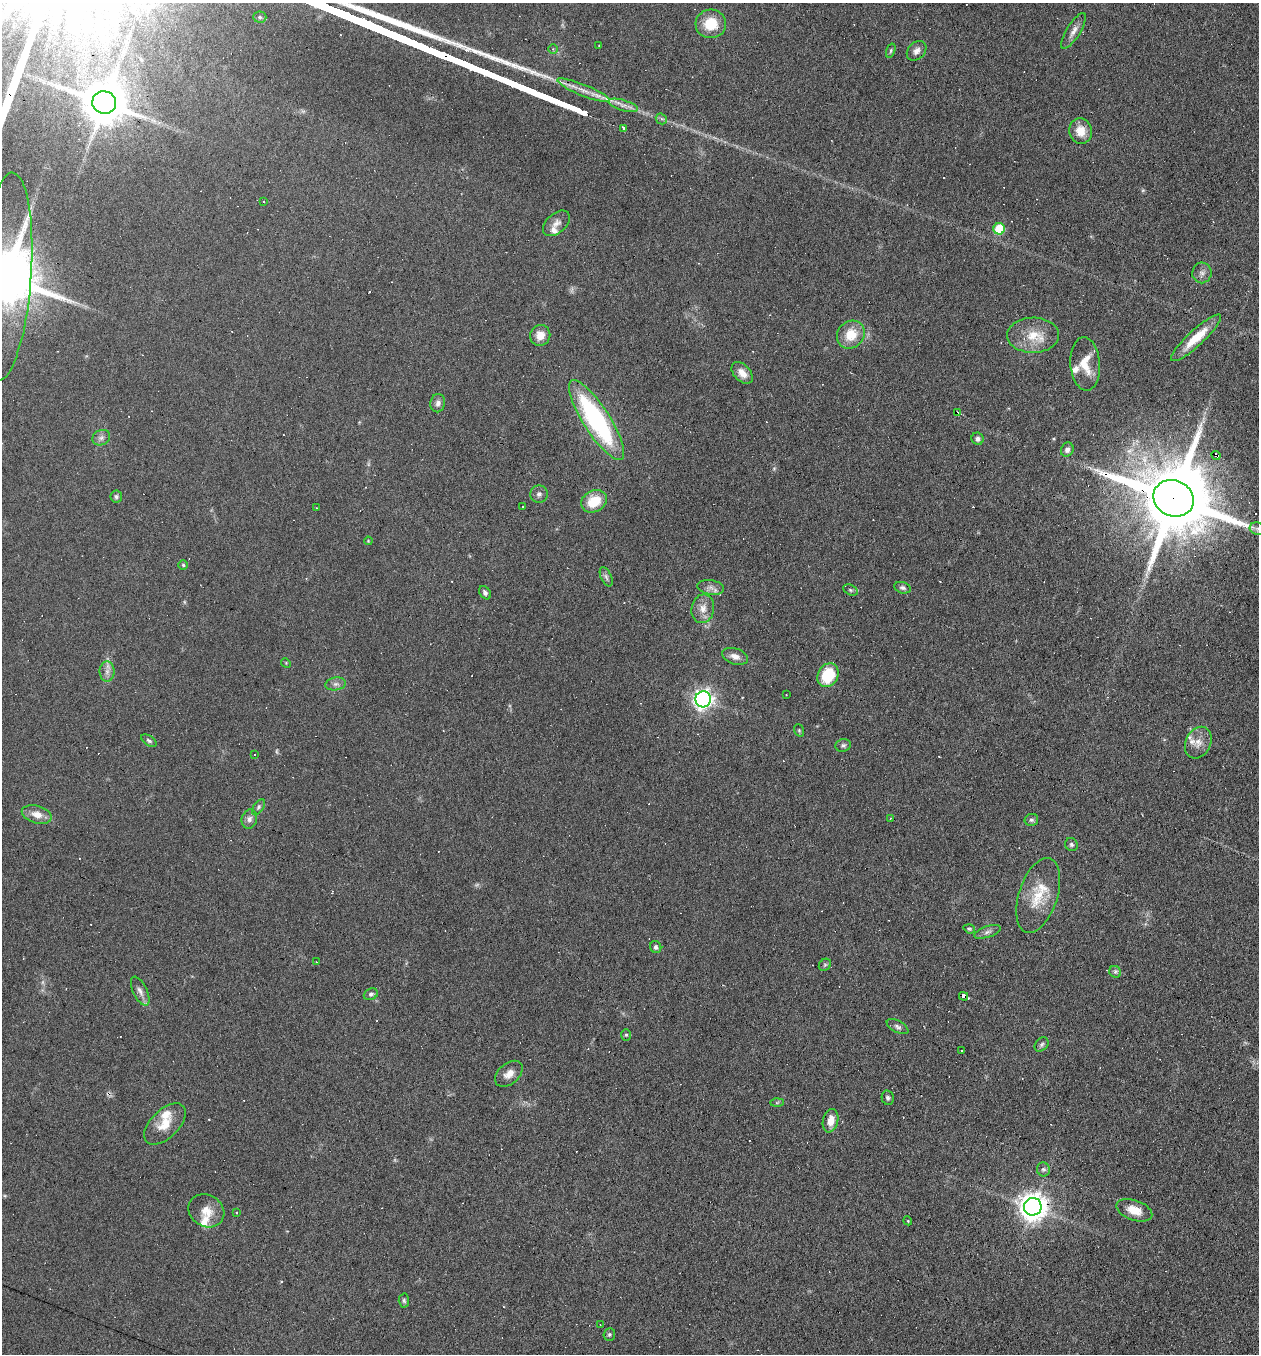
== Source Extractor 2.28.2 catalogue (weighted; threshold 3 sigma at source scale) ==
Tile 6 of 4 x 4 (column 2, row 2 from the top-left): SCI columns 1389-2645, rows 2703-4054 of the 5421 x 5405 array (HDU 1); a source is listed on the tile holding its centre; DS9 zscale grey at full resolution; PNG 1261 x 1356 px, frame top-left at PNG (2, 3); each listed source drawn as its Kron ellipse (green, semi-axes under 4 px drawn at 4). Shown black and unused: <1% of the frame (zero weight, under 5 of 9 exposures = <1% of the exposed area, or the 3 px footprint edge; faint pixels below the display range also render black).
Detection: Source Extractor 2.28.2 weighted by HDU 2 'WHT'; one run over the whole footprint, this tile lists its part. Background 0.0906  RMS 0.0047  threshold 0.0194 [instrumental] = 3 sigma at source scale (4.09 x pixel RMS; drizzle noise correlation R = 1.36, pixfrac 0.8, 0.05/0.05 arcsec/px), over >= 5 px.
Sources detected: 145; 3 too faint to see at this stretch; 42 cosmic-ray / hot-pixel residue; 1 long thin detection or spike segment (spike, bleed or trail) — neither listed nor drawn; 7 inside a brighter listed object's ellipse — not listed separately; the other 92 listed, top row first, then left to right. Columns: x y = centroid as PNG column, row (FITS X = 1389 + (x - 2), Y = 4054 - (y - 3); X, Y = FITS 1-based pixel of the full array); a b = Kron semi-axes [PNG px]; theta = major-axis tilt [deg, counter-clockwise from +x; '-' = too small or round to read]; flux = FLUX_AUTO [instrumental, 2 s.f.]
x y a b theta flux
260 17 6 5 - 0.84
711 24 15 14 - 12
1074 31 20 7 58 3
599 46 3 2 - 0.26
553 49 5 4 - 0.64
891 51 7 4 72 0.74
917 51 11 8 44 2.3
584 90 28 5 -22 4.7
104 102 12 11 - 1800
623 105 15 5 -16 2.6
661 119 6 5 - 0.9
623 129 3 3 - 8.5
1081 131 13 11 -76 6.2
264 202 3 2 - 0.62
556 223 16 9 42 3.1
999 229 6 5 - 23
1202 273 10 9 - 2.2
5 277 104 26 86 3900
540 335 10 10 - 4.5
851 335 15 13 47 9.6
1033 335 26 17 0 11
1196 338 33 8 43 11
1085 364 27 15 -86 9.5
742 373 13 8 -47 4.1
438 403 9 7 80 1.9
957 413 4 3 - 2.4
596 420 47 13 -57 69
101 438 9 7 26 1.7
978 439 6 6 - 1.4
1067 450 7 6 - 1.7
1216 455 5 3 - 4.3
539 494 8 8 - 1.6
116 496 6 6 - 0.98
1174 498 20 18 -25 6500
594 501 13 10 28 11
522 507 3 3 - 2.3
316 508 3 2 - 0.41
1257 529 8 6 -20 1.5
368 541 4 3 - 0.39
183 565 4 4 - 0.64
606 577 10 5 -66 1.3
711 587 13 7 -8 2.4
902 588 8 5 -17 1.1
850 590 8 5 -27 0.89
485 593 7 5 -53 1.2
703 609 14 11 78 4.5
735 656 13 8 -18 3.3
286 663 5 4 - 0.46
107 672 10 7 89 2.3
828 675 12 10 60 18
336 684 10 6 7 1.7
786 695 3 2 - 0.49
703 699 8 8 - 210
799 730 6 5 - 0.64
149 741 9 5 -34 1
1198 743 16 12 63 5
843 745 8 6 14 1
255 754 3 2 - 0.52
259 807 9 5 57 1
37 814 15 8 -16 4.5
890 818 3 3 - 0.37
249 819 10 7 76 2.1
1031 820 7 6 - 1
1071 845 7 6 - 0.99
1038 895 39 19 72 15
969 929 6 4 -19 0.63
987 932 14 5 19 1.8
656 947 6 5 - 1.1
316 962 3 2 - 0.49
825 965 7 5 44 0.76
1115 972 6 5 - 0.98
140 991 15 7 -64 2.6
371 994 7 5 26 1.2
963 996 5 4 - 20
898 1027 12 6 -28 1.5
626 1035 6 5 - 0.67
1042 1044 8 6 46 1.1
962 1050 3 3 - 0.63
509 1074 16 10 41 4.3
888 1098 7 6 - 1
777 1103 6 4 2 0.65
831 1121 12 7 77 4.8
165 1124 26 14 44 8.5
1043 1169 7 6 - 1.2
1033 1207 9 8 - 570
1134 1210 19 10 -19 7
206 1211 18 15 -31 6.4
236 1213 3 2 - 0.79
908 1221 4 3 - 0.41
404 1301 7 5 -87 0.84
600 1324 3 2 - 0.27
609 1334 6 5 - 0.81
Overlapping masked pixels (flux is a lower limit): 7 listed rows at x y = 104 102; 5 277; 957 413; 1216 455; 1174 498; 963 996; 1033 1207
Isophote crosses this tile's border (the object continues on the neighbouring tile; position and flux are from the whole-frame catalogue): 2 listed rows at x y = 5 277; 1257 529